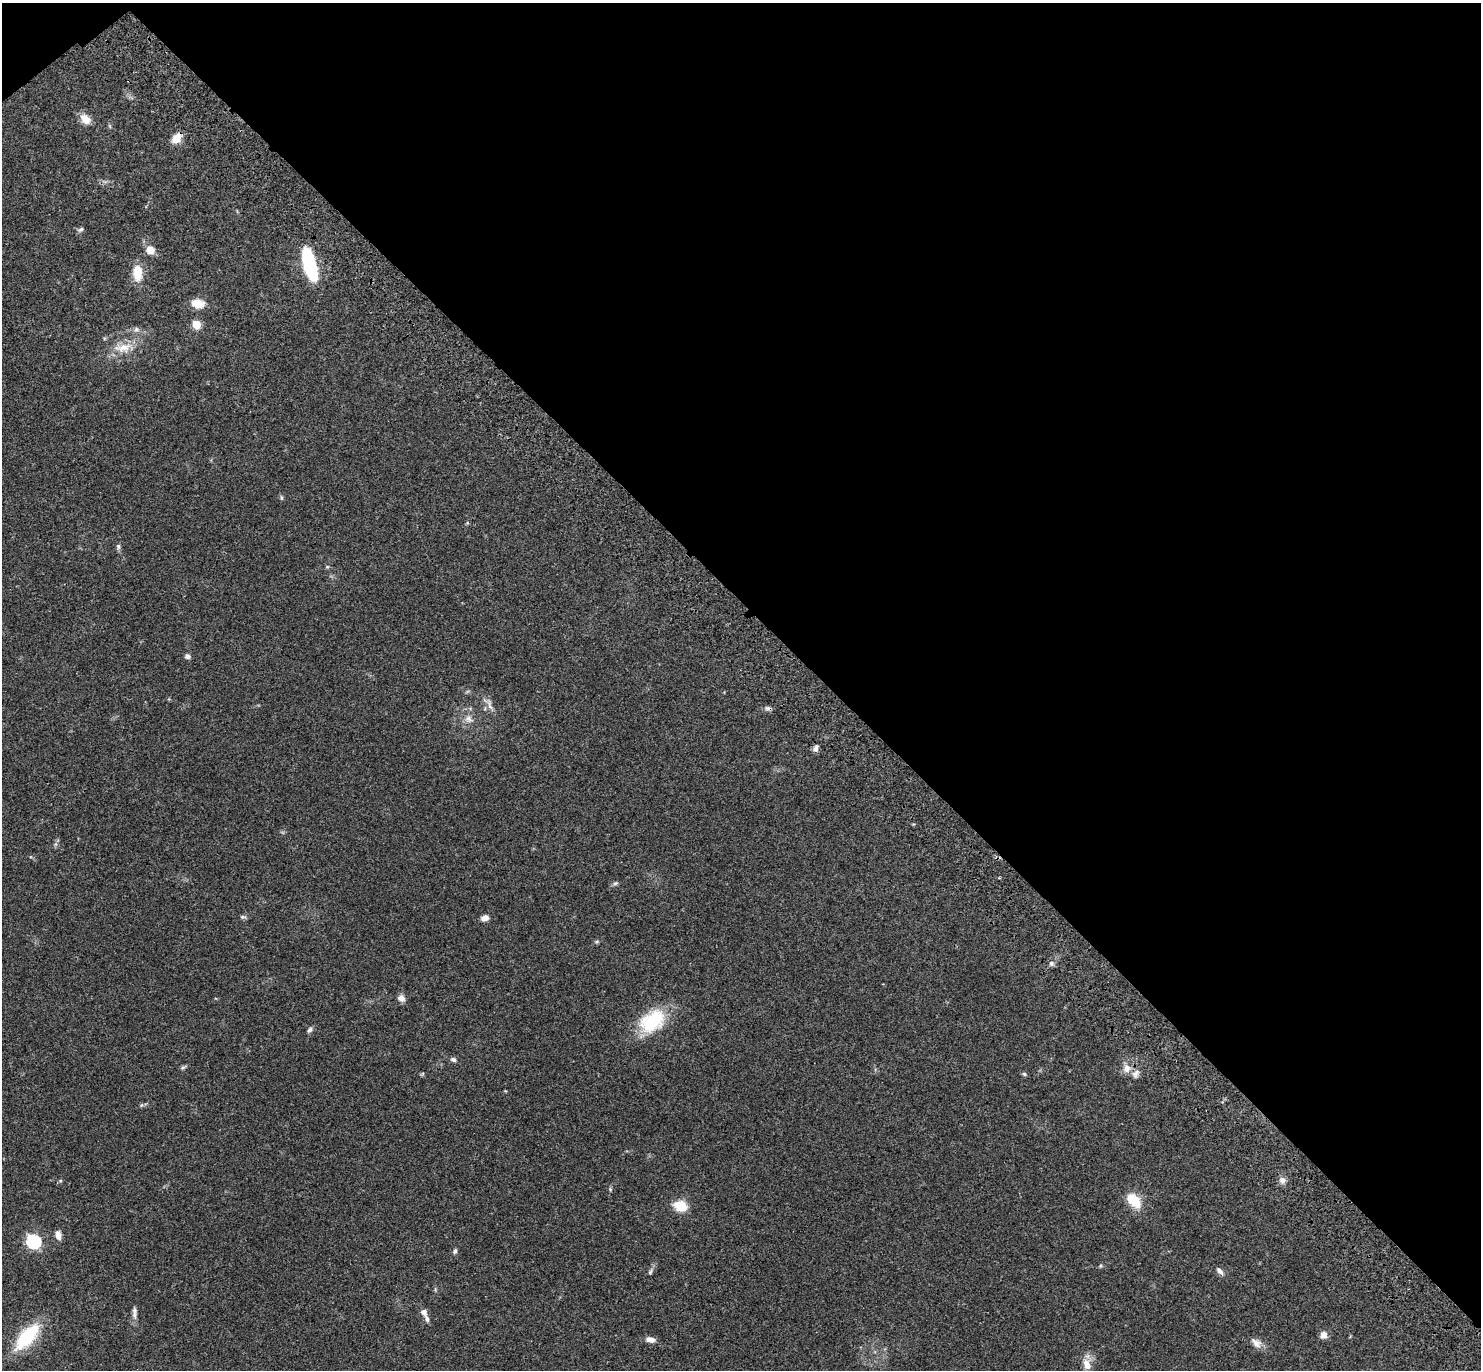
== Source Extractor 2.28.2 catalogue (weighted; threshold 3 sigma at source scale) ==
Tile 3 of 4 x 4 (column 3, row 1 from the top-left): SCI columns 3057-4535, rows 4349-5716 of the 6115 x 6103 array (HDU 1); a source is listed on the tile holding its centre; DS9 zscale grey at full resolution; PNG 1483 x 1372 px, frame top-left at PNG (2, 3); no overlay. Shown black and unused: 45% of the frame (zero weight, under 3 of 4 exposures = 6% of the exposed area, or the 3 px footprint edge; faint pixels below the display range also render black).
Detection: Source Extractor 2.28.2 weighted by HDU 2 'WHT'; one run over the whole footprint, this tile lists its part. Background 0.0501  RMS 0.0056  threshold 0.0252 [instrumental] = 3 sigma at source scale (4.5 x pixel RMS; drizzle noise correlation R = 1.50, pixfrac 1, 0.05/0.05 arcsec/px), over >= 5 px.
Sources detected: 55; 1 inside a brighter listed object's ellipse — not listed separately; the other 54 listed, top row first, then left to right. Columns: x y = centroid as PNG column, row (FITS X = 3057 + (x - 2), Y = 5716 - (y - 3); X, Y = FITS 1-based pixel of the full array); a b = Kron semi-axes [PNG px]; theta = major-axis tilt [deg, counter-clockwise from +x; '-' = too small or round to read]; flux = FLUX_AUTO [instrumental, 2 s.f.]
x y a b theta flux
85 119 14 9 -48 6.3
110 126 6 4 -71 0.71
176 138 10 7 49 9
105 182 7 4 0 1.2
81 229 9 5 26 1.2
150 250 11 10 - 5.3
310 265 30 10 -75 54
137 273 21 12 -87 10
198 303 15 10 -10 7.4
196 324 5 5 - 23
136 329 8 8 - 1.9
123 348 29 14 6 12
281 498 8 4 -89 0.86
467 523 6 4 18 0.59
118 547 8 5 -90 1.3
327 567 5 5 - 0.71
187 656 7 6 - 1.8
488 703 24 8 -55 4.4
768 709 10 6 -9 1.7
469 719 13 11 -37 4.8
816 748 11 6 73 2.2
56 844 7 4 89 1.2
615 883 7 5 39 1.1
243 917 9 5 -4 1.2
485 918 9 7 18 3.1
597 942 6 5 - 0.9
1051 963 7 7 - 1.6
401 998 8 7 - 3.3
652 1021 33 22 38 33
310 1030 8 5 46 1.6
453 1059 8 6 -20 1.5
183 1067 9 5 25 1.1
1127 1068 12 11 - 4.8
422 1074 6 4 45 0.65
1024 1074 6 5 - 1
1282 1180 9 8 - 2.9
60 1181 6 4 19 0.67
610 1189 6 4 -48 0.73
1134 1200 16 10 -46 16
680 1206 15 11 -19 11
58 1235 11 7 -76 3.3
33 1241 6 6 - 100
455 1251 7 5 72 1.3
1100 1266 6 5 - 0.79
650 1271 11 5 66 1.6
1220 1271 12 6 -49 2.2
424 1312 7 6 - 3.1
134 1314 13 7 -90 2.8
427 1319 9 5 -74 1.7
1323 1335 8 8 - 3.5
27 1337 38 16 48 32
650 1340 11 6 -7 3.7
1256 1343 17 10 -40 4.2
1087 1364 19 12 -74 6.8
Overlapping masked pixels (flux is a lower limit): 2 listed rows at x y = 176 138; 768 709